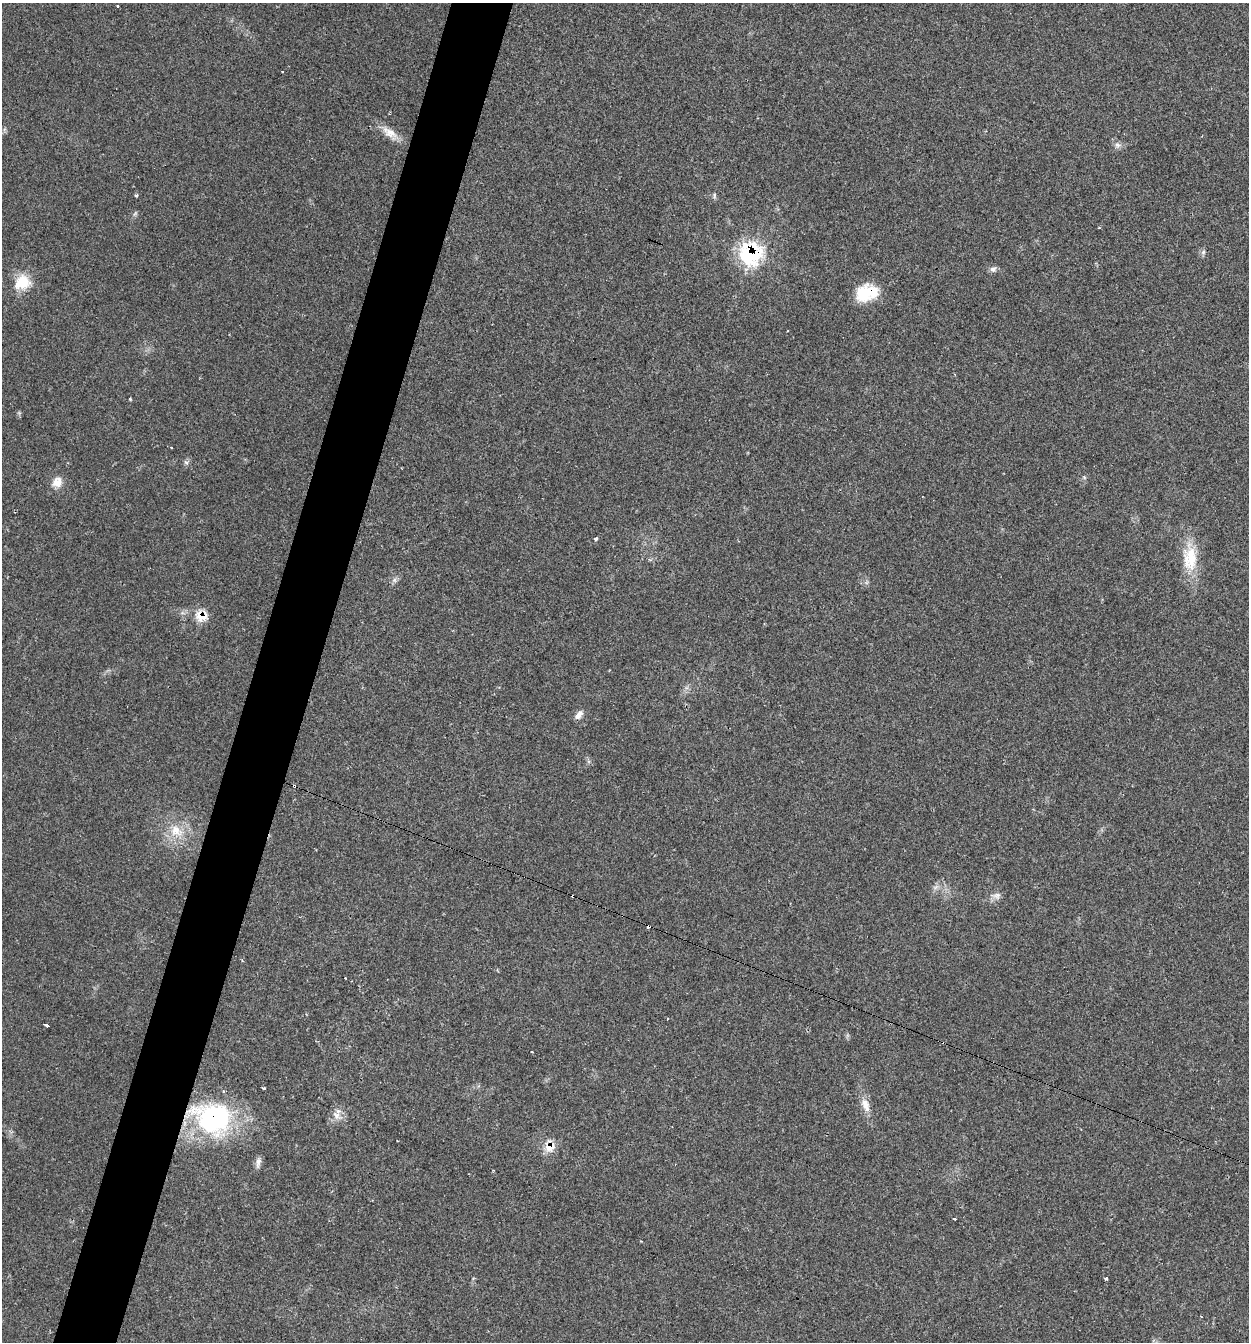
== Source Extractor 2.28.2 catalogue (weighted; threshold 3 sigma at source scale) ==
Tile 7 of 4 x 4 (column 3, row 2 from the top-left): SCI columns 2624-3870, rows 2683-4022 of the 5375 x 5361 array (HDU 1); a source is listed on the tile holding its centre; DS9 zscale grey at full resolution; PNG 1251 x 1344 px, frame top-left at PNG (2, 3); no overlay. Shown black and unused: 5% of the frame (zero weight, under 2 of 3 exposures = <1% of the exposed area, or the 3 px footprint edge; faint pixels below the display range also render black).
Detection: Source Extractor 2.28.2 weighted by HDU 2 'WHT'; one run over the whole footprint, this tile lists its part. Background 0.0712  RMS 0.0074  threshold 0.0332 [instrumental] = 3 sigma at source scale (4.5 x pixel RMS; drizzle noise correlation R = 1.50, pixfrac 1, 0.05/0.05 arcsec/px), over >= 5 px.
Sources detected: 44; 5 cosmic-ray / hot-pixel residue — not listed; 1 inside a brighter listed object's ellipse — not listed separately; the other 38 listed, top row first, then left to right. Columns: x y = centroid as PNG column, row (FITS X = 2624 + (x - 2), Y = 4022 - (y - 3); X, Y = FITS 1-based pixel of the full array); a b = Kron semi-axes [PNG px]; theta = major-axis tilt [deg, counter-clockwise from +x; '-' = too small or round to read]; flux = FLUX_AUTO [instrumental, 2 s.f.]
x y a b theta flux
117 6 3 3 - 1.6
390 133 27 11 -37 10
1118 145 9 8 - 3.1
136 195 4 3 - 1.3
714 195 8 5 -86 1.5
1099 228 3 2 - 0.8
1203 252 8 6 68 1.9
751 254 11 11 - 150
993 269 10 8 17 2.7
22 282 21 19 28 19
867 293 26 18 17 27
130 399 3 3 - 0.89
186 462 7 4 -2 1.5
1084 477 6 4 -46 0.96
57 482 13 11 50 8.2
596 538 4 3 - 3.4
1190 558 39 19 -88 27
394 580 7 6 - 2.1
201 616 10 9 - 17
579 715 13 7 51 4.4
294 786 5 3 - 3.5
176 831 22 15 -29 18
936 887 10 5 27 2.7
996 896 15 8 -4 4.2
242 960 4 3 - 1.2
47 1025 4 3 - 4.8
532 1052 3 2 - 0.67
263 1088 4 3 - 3
865 1105 21 10 -69 8.6
336 1116 12 10 -78 6.4
212 1118 50 37 -20 120
550 1146 13 12 - 11
258 1162 16 6 80 3.5
493 1170 3 3 - 0.71
954 1219 3 3 - 1.6
473 1278 5 3 - 0.67
1106 1279 3 3 - 9
1201 1316 3 2 - 0.57
Overlapping masked pixels (flux is a lower limit): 6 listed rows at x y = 751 254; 867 293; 201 616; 294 786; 212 1118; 550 1146